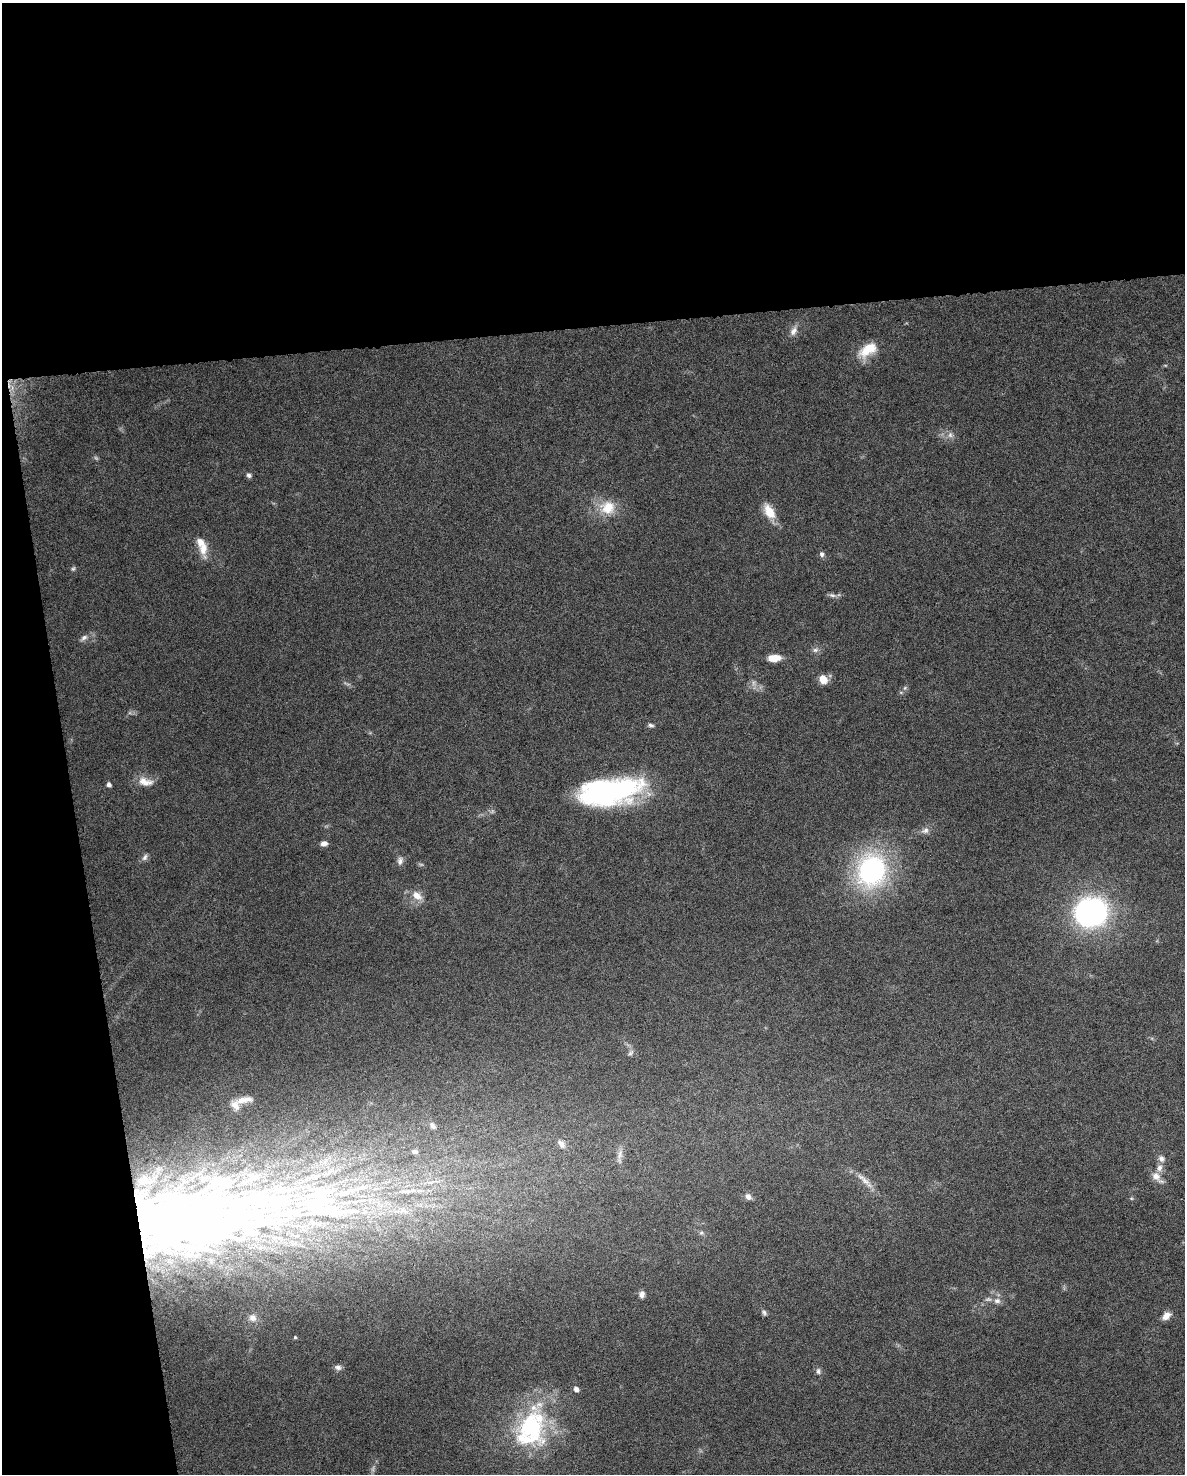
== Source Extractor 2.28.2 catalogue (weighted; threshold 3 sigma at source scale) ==
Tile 1 of 4 x 3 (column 1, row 1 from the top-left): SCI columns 1-1183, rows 3006-4477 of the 4731 x 4494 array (HDU 1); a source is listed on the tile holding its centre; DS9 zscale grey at full resolution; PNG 1187 x 1476 px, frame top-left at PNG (2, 3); no overlay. Shown black and unused: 28% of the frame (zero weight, under 6 of 12 exposures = <1% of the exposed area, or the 3 px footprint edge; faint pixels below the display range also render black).
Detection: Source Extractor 2.28.2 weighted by HDU 2 'WHT'; one run over the whole footprint, this tile lists its part. Background 0.0368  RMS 0.0023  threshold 0.00935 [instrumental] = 3 sigma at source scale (4.09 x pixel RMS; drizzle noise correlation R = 1.36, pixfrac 0.8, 0.0396/0.0396 arcsec/px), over >= 5 px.
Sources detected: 68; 6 too faint to see at this stretch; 2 inside a brighter object's white glare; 1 cosmic-ray / hot-pixel residue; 1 long thin detection or spike segment (spike, bleed or trail) — not listed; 8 inside a brighter listed object's ellipse — not listed separately; the other 50 listed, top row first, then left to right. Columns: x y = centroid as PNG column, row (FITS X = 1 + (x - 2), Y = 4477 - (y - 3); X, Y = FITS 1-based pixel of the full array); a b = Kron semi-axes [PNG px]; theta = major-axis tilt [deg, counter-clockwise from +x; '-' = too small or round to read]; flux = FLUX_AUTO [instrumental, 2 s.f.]
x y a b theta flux
793 331 14 8 67 1.5
868 350 25 13 33 5.2
950 435 9 8 - 0.99
249 475 6 5 - 0.73
607 507 21 19 11 5.6
769 511 18 10 -58 4.2
203 548 25 11 -86 3
822 554 7 6 - 0.65
73 569 7 5 73 0.38
832 595 11 5 -16 0.67
84 638 12 7 37 0.98
815 650 8 6 14 0.74
774 658 13 7 5 3.3
823 679 10 9 - 2.4
905 688 7 5 46 0.49
651 725 8 5 -13 0.53
145 782 22 11 -12 2.6
109 784 5 4 - 0.7
610 791 65 27 10 44
925 831 11 8 27 1.1
324 843 7 6 - 1.1
145 857 10 6 58 0.72
400 861 12 8 81 0.95
871 871 31 26 75 40
417 896 15 10 -40 2.3
1091 912 17 15 17 88
630 1053 10 5 47 0.58
244 1100 22 7 9 2.1
432 1125 11 5 -54 0.61
561 1144 14 8 -50 1.4
415 1152 8 5 -11 0.73
620 1156 24 6 84 1.6
1161 1159 10 8 -44 1.1
1156 1176 13 11 -50 2
865 1181 18 8 -39 2
748 1196 9 7 -44 0.98
1131 1198 5 3 - 0.24
316 1205 212 59 1 140
176 1222 133 54 -1 170
701 1233 6 5 - 0.4
642 1294 8 6 88 0.88
997 1301 10 8 -1 1
764 1312 9 6 -63 0.55
1166 1316 12 7 42 1.7
252 1318 10 9 - 1.3
295 1337 4 4 - 0.27
338 1367 9 6 -14 0.8
818 1371 9 6 -85 0.68
576 1389 5 4 - 1
531 1428 57 36 71 27
Overlapping masked pixels (flux is a lower limit): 1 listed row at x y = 176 1222